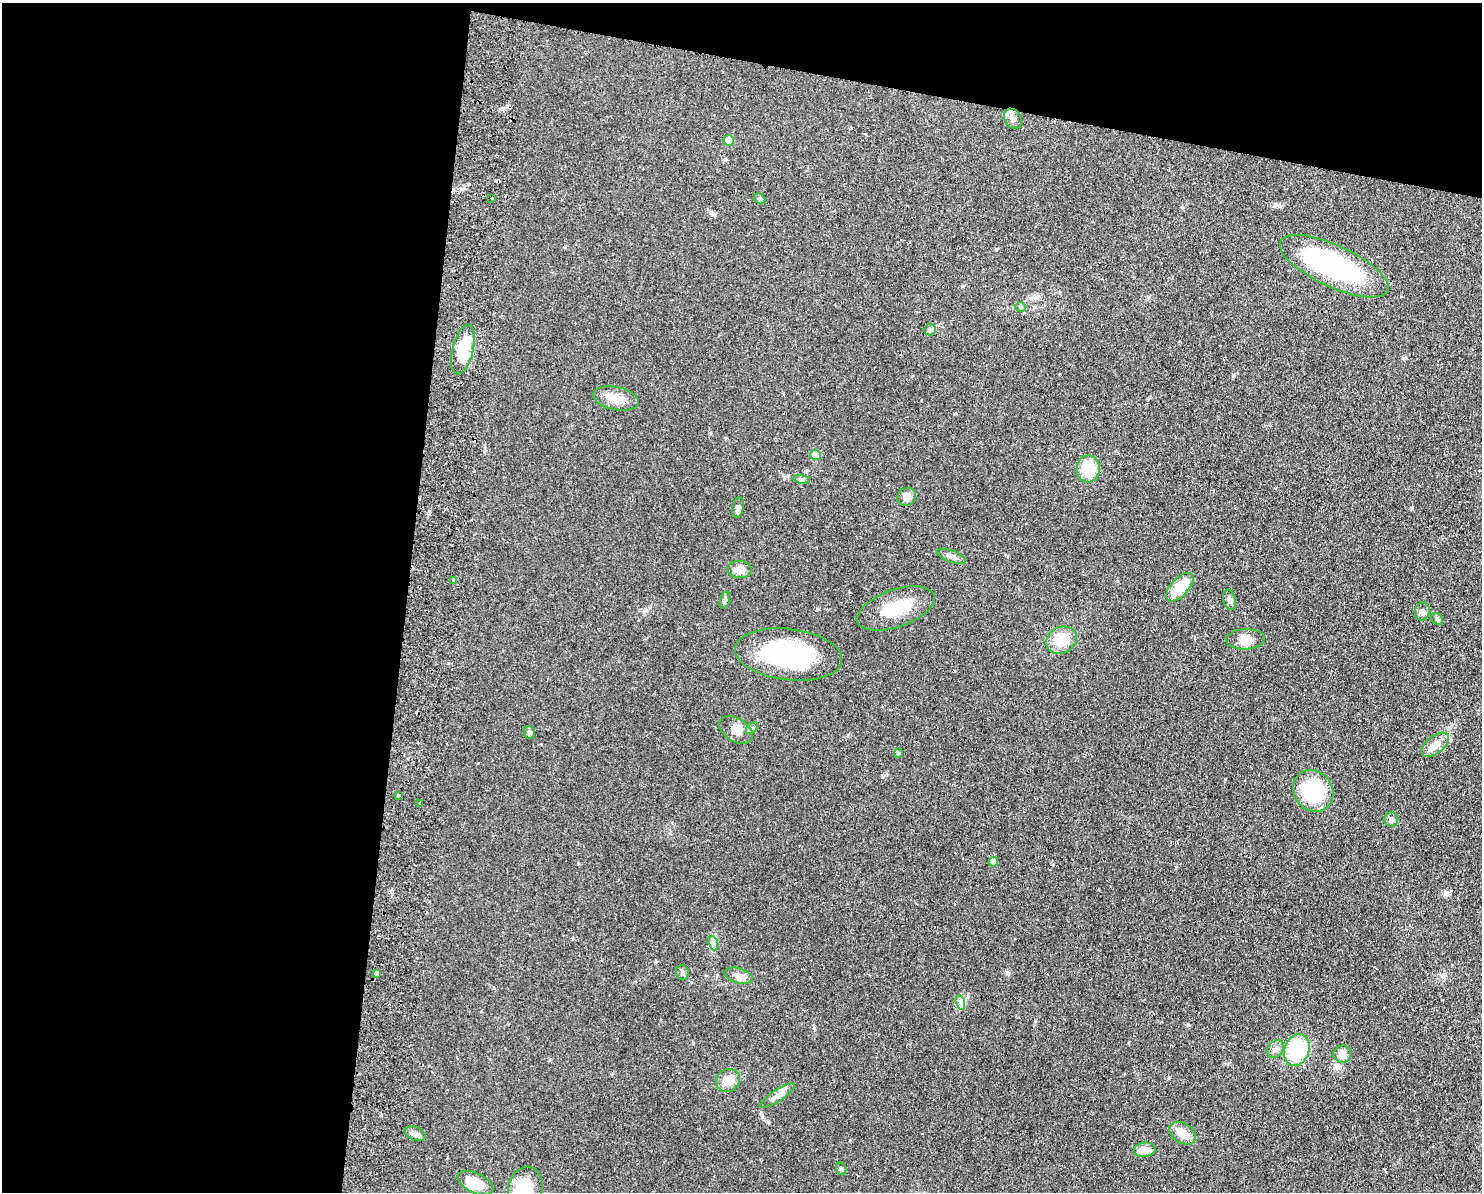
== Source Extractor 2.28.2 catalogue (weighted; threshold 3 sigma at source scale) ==
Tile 1 of 3 x 4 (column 1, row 1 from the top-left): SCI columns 173-1652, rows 3583-4772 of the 4899 x 4783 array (HDU 1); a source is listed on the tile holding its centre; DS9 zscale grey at full resolution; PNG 1484 x 1194 px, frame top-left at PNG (2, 3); each listed source drawn as its Kron ellipse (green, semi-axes under 4 px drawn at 4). Shown black and unused: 33% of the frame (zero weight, under 2 of 3 exposures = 3% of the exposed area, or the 3 px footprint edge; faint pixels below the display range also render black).
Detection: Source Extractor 2.28.2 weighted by HDU 2 'WHT'; one run over the whole footprint, this tile lists its part. Background 0.0673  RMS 0.0058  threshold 0.0261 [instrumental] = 3 sigma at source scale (4.5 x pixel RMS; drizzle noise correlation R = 1.50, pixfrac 1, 0.05/0.05 arcsec/px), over >= 5 px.
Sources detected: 54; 1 inside a brighter object's white glare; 1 cosmic-ray / hot-pixel residue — neither listed nor drawn; the other 52 listed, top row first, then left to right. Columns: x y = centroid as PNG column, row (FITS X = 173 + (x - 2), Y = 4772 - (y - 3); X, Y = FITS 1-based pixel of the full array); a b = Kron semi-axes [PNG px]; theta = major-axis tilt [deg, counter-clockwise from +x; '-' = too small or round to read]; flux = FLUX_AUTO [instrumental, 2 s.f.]
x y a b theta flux
1013 119 10 8 -57 2.8
729 140 5 5 - 7.4
492 198 3 2 - 0.95
760 199 6 4 -45 0.88
1334 266 59 21 -25 90
1021 307 5 5 - 0.88
930 330 6 5 - 1.1
463 349 25 10 76 19
616 399 23 11 -12 7.5
816 455 5 5 - 13
1088 469 13 11 86 16
802 479 8 4 -10 1.1
907 497 10 8 46 3.5
738 508 10 5 79 1.6
952 556 15 6 -20 3
740 569 12 8 -3 5.4
453 580 3 2 - 0.79
1180 587 17 9 47 14
725 600 9 5 76 1.3
1230 600 10 6 -78 2
896 608 41 18 19 19
1422 612 9 7 78 2.3
1437 619 6 5 - 0.98
1245 639 19 10 3 5.1
1061 640 16 13 27 11
788 654 54 25 -7 61
752 728 7 4 44 1.1
736 730 18 11 -33 5.5
529 733 6 5 - 1.2
1435 745 16 8 38 6.2
898 753 5 4 - 0.63
1313 791 22 19 -52 34
398 795 3 3 - 1.6
420 803 3 2 - 0.83
1391 820 7 7 - 1.7
993 862 5 4 - 4.7
713 943 7 4 -72 1.4
682 972 7 6 - 1.3
376 973 3 3 - 16
739 976 14 7 -15 5
960 1002 7 4 -71 1.5
1276 1049 9 7 46 2.6
1297 1050 16 12 70 41
1342 1054 9 8 - 4.8
728 1080 12 11 - 6
777 1096 20 6 33 3.4
1183 1133 15 9 -32 7.2
415 1134 11 6 -22 2.3
1145 1150 11 7 8 5.8
841 1169 6 5 - 0.9
475 1183 19 10 -25 13
525 1188 22 17 78 23
Isophote crosses this tile's border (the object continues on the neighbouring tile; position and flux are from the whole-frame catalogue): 1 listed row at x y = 525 1188
Unlisted compact peaks at least as high as the median listed source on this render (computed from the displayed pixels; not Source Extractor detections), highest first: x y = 1412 508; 1007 972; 1188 1025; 814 1028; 1445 894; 1405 358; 1233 375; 655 962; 502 109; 429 511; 768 1122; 1036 295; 1148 297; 1035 1021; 711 213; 494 988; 1443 976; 762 1115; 381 1115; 962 286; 578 863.